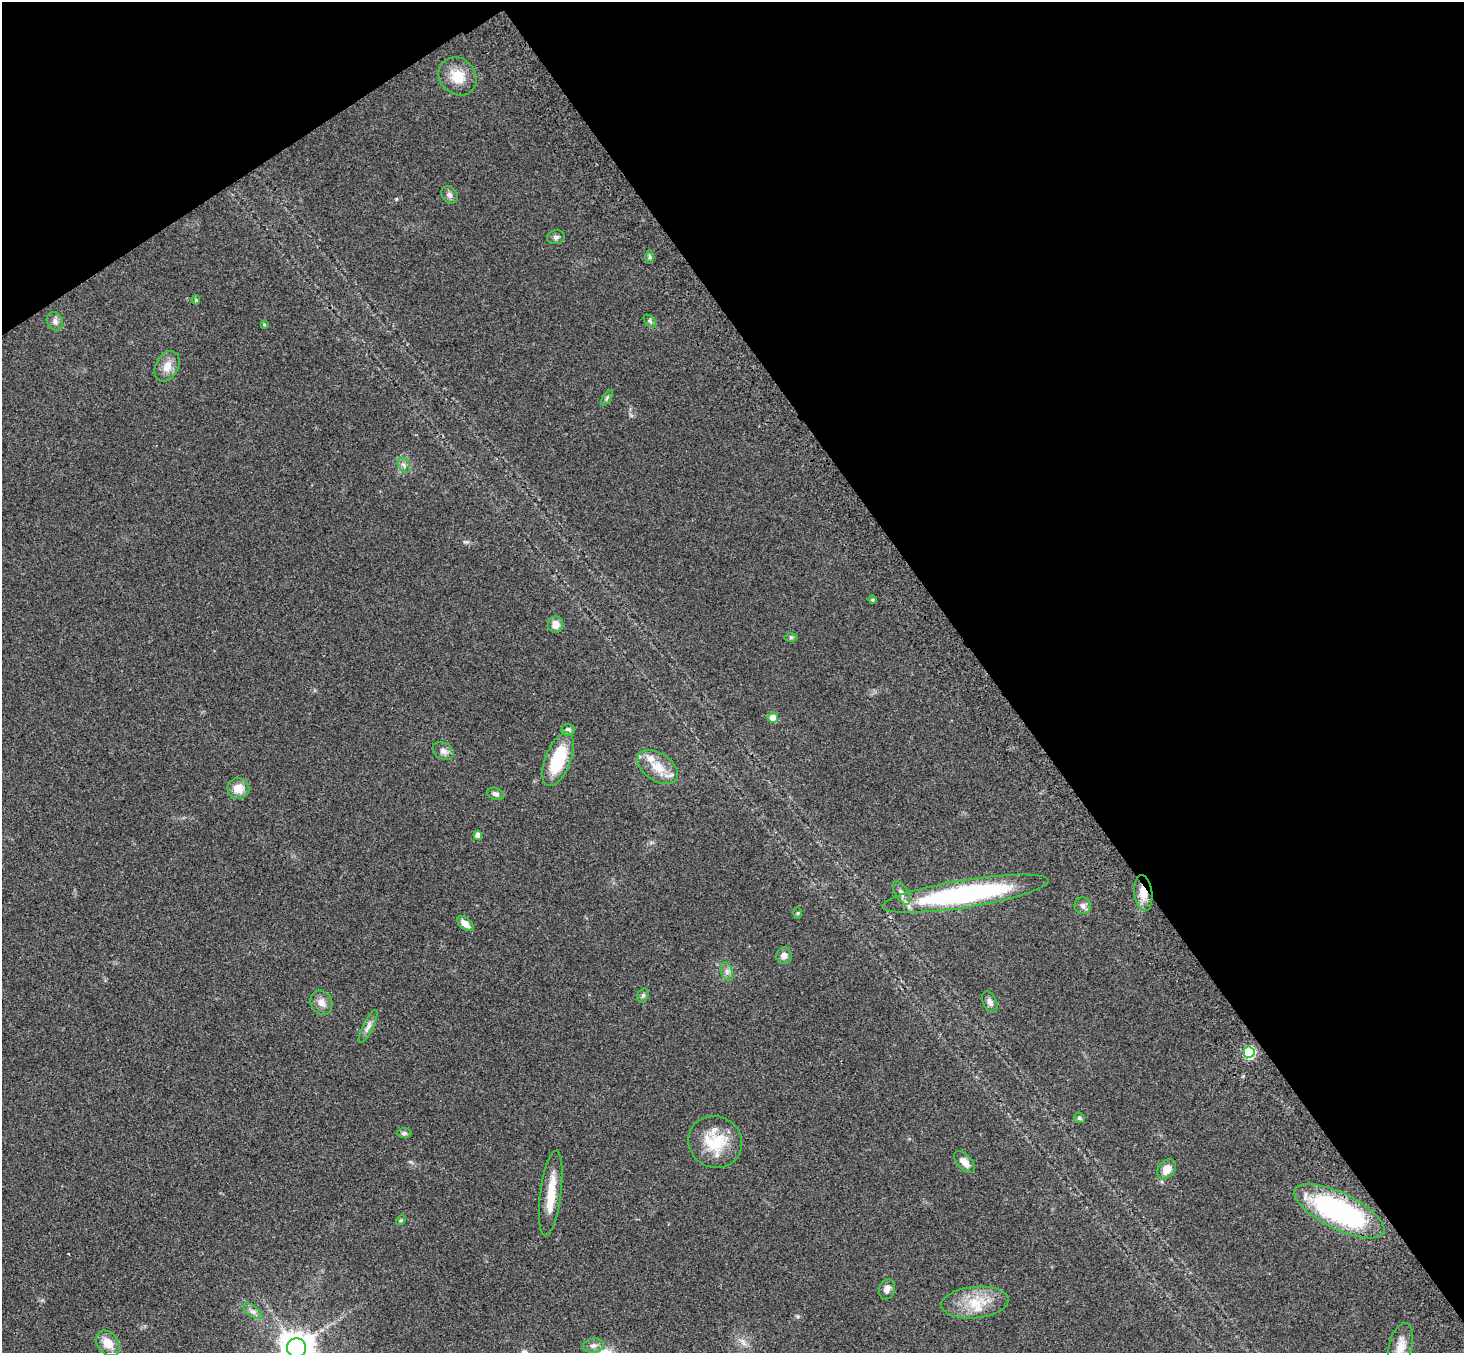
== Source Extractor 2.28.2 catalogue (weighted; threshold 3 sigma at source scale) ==
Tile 3 of 4 x 4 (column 3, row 1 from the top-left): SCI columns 3007-4468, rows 4406-5756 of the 6009 x 5974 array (HDU 1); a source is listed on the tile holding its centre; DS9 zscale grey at full resolution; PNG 1466 x 1355 px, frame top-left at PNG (2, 2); each listed source drawn as its Kron ellipse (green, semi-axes under 4 px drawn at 4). Shown black and unused: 37% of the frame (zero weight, under 3 of 4 exposures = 5% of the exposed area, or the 3 px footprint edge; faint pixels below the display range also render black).
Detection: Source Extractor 2.28.2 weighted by HDU 2 'WHT'; one run over the whole footprint, this tile lists its part. Background 0.214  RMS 0.0086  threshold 0.0387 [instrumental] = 3 sigma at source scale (4.5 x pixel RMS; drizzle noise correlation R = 1.50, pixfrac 1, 0.05/0.05 arcsec/px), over >= 5 px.
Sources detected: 53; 3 inside a brighter listed object's ellipse — not listed separately; the other 50 listed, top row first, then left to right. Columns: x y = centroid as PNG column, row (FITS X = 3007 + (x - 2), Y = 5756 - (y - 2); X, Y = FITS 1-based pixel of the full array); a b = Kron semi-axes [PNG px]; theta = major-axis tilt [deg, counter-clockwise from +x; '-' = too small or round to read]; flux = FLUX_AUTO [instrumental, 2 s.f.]
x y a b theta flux
458 76 20 17 -43 18
450 195 9 7 -49 2.9
556 237 9 7 15 2.5
650 257 6 4 90 1.4
196 300 4 4 - 0.98
55 321 9 8 - 3.8
650 321 7 4 -46 1.7
264 324 4 4 - 0.94
167 366 16 11 62 9.4
607 398 9 3 56 1.5
404 465 8 5 -64 2.5
873 600 4 4 - 1.1
556 624 8 7 - 6.6
791 637 6 4 0 1.2
773 718 5 5 - 11
568 730 6 6 - 2.7
443 751 11 8 -26 4.4
558 759 28 12 68 43
658 767 22 14 -34 17
238 789 11 10 - 11
495 794 9 6 -19 2.5
478 835 4 4 - 6.3
901 893 13 6 -59 4
1143 893 18 9 -83 11
965 894 84 14 9 160
1083 906 8 8 - 3.3
798 913 6 4 88 1
465 923 10 5 -39 7.5
784 956 8 7 - 5.4
727 971 9 5 -71 3.2
643 995 7 5 73 1.8
990 1002 11 6 -64 3.7
321 1003 12 10 -61 6.1
368 1026 18 5 64 4.2
1249 1052 5 5 - 67
1079 1118 5 5 - 1.6
404 1133 7 4 0 1.8
715 1142 27 25 -30 33
965 1162 13 7 -47 7
1167 1169 11 8 49 9.4
551 1193 43 10 83 20
1339 1211 49 18 -26 160
401 1220 5 4 - 1.1
887 1289 10 8 75 4.9
975 1303 34 16 5 26
253 1311 11 5 -35 3.3
108 1343 14 10 -52 12
593 1346 10 7 9 3.6
1401 1347 24 11 76 11
297 1348 10 9 - 1800
Overlapping masked pixels (flux is a lower limit): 2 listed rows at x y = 1143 893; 1339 1211
Isophote crosses this tile's border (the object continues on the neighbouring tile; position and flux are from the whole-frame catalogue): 2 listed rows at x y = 1401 1347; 297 1348
Unlisted compact peaks at least as high as the median listed source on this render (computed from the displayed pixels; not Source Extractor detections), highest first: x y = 396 199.